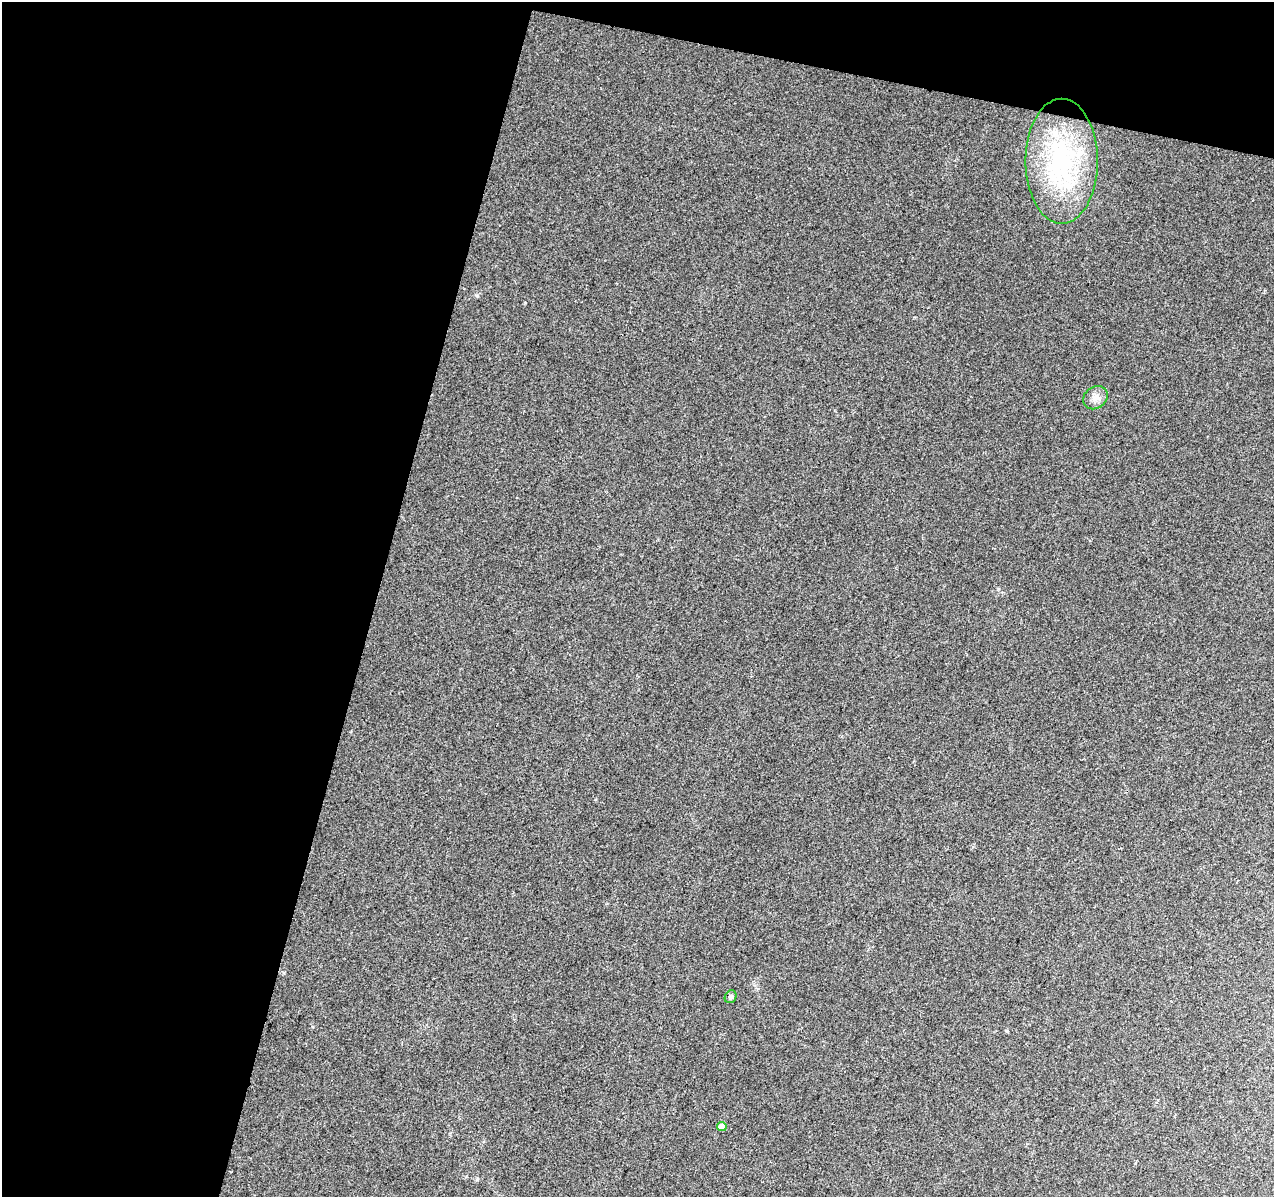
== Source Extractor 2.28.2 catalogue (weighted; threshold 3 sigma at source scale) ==
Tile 1 of 2 x 2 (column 1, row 1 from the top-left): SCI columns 1-1272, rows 1324-2518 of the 2545 x 2629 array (HDU 1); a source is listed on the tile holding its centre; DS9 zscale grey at full resolution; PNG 1276 x 1199 px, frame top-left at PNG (2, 2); each listed source drawn as its Kron ellipse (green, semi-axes under 4 px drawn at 4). Shown black and unused: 33% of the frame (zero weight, under 2 of 3 exposures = <1% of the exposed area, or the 3 px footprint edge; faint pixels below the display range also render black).
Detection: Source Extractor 2.28.2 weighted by HDU 2 'WHT'; one run over the whole footprint, this tile lists its part. Background 0.144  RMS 0.016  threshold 0.0738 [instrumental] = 3 sigma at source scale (4.5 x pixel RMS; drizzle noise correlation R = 1.50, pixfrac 1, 0.0396/0.0396 arcsec/px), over >= 5 px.
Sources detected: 5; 1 inside a brighter listed object's ellipse — not listed separately; the other 4 listed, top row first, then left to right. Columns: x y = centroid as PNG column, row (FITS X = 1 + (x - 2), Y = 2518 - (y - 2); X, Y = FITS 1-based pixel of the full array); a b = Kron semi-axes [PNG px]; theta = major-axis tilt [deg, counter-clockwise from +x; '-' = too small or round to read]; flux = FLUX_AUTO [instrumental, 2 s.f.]
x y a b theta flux
1062 161 62 36 -90 210
1095 398 13 10 38 11
731 997 6 5 - 4
722 1126 5 4 - 17